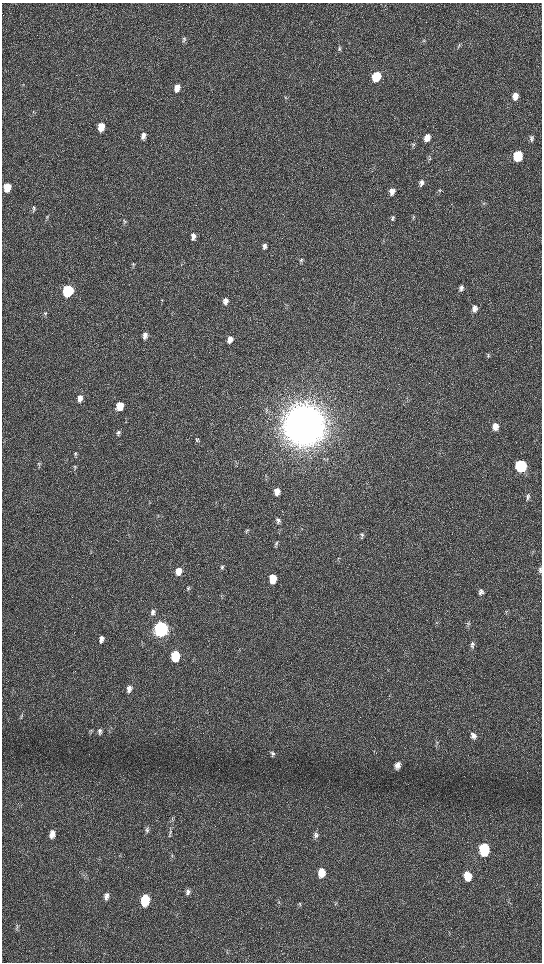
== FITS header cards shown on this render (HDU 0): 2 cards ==
NAXIS1  =                 1080 / length of data axis 1
NAXIS2  =                 1920 / length of data axis 2

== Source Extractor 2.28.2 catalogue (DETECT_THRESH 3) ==
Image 1080 x 1920 px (HDU 0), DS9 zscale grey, zoomed out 1/2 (1 PNG px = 2 x 2 image px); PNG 544 x 964 px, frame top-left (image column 1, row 1919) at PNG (2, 3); no overlay
Background 517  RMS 36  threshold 108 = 3 sigma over >= 5 px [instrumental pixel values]
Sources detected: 93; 1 cannot appear on this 1/2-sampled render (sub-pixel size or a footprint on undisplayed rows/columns) and is not listed; the other 92 listed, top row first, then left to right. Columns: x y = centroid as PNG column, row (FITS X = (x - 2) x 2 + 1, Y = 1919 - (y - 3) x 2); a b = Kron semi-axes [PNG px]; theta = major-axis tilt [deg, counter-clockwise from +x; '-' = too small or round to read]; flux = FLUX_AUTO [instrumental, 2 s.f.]
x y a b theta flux
184 39 6 5 - 1.4e+04
424 40 4 3 - 8.3e+03
459 45 6 2 -71 8.0e+03
340 48 7 4 83 1.4e+04
376 77 7 5 70 3.8e+05
177 88 8 6 82 6.7e+04
515 96 8 6 77 5.2e+04
33 111 3 2 - 3.5e+03
101 127 7 5 78 1.1e+05
143 136 8 5 82 3.8e+04
427 138 7 5 75 6.4e+04
531 138 8 5 77 2.0e+04
413 144 6 4 86 1.2e+04
518 156 7 6 - 3.2e+05
421 183 8 5 79 3.0e+04
7 187 7 5 78 1.5e+05
439 190 5 4 - 9.9e+03
392 191 8 6 81 4.3e+04
484 203 6 3 84 8.9e+03
34 208 8 5 75 1.7e+04
47 217 6 4 61 1.0e+04
413 217 6 3 79 8.7e+03
393 218 8 4 79 1.5e+04
124 220 5 4 - 9.0e+03
193 236 8 5 80 3.2e+04
265 245 7 5 -86 2.1e+04
264 248 5 3 - 9.3e+03
301 261 9 4 83 1.6e+04
133 264 7 3 -72 9.9e+03
461 287 8 5 -80 2.6e+04
461 290 5 4 - 1.3e+04
68 291 7 5 74 1.0e+06
162 300 4 3 - 6.1e+03
225 301 8 5 78 3.9e+04
474 308 9 6 75 4.0e+04
45 314 6 4 -85 1.1e+04
145 335 8 4 80 3.4e+04
230 340 7 5 74 5.6e+04
488 355 8 4 85 1.3e+04
80 398 8 5 85 4.4e+04
120 406 7 5 79 1.4e+05
304 425 15 14 - 2.9e+07
495 427 7 5 83 6.9e+04
118 432 6 5 - 1.7e+04
197 439 7 5 -85 1.3e+04
75 454 8 4 79 1.4e+04
39 463 5 4 - 9.5e+03
236 463 5 3 - 7.3e+03
521 466 7 6 - 9.7e+05
74 467 5 4 - 1.2e+04
277 492 7 5 87 6.3e+04
528 497 8 5 74 1.8e+04
278 520 9 5 87 2.4e+04
247 530 5 4 - 1.1e+04
362 535 5 4 - 1.2e+04
276 543 6 4 -88 1.5e+04
221 567 7 4 87 1.4e+04
540 570 8 5 -89 1.9e+04
178 571 7 5 82 8.3e+04
273 579 7 5 84 2.1e+05
188 588 7 4 86 1.3e+04
481 592 8 6 85 2.6e+04
507 611 5 2 - 5.4e+03
153 612 8 5 78 2.4e+04
436 622 4 3 - 5.6e+03
468 624 8 3 -86 1.3e+04
161 629 8 5 83 4.1e+06
101 639 8 5 78 3.1e+04
472 644 8 6 -71 2.0e+04
175 656 7 5 85 4.4e+05
129 689 9 5 80 3.9e+04
22 715 6 2 81 6.8e+03
91 731 4 3 - 7.9e+03
100 731 8 5 81 2.1e+04
473 736 8 6 -79 3.6e+04
437 742 5 4 - 1.1e+04
272 754 7 5 -88 2.1e+04
397 765 8 6 67 3.9e+04
172 819 4 2 - 5.8e+03
147 830 8 4 62 1.9e+04
170 832 6 3 57 1.2e+04
52 834 9 5 80 5.5e+04
316 835 8 5 87 2.4e+04
484 849 8 6 -86 4.8e+05
172 855 5 4 - 1.2e+04
321 873 8 6 89 1.1e+05
467 876 9 6 -83 1.3e+05
188 892 8 5 88 2.6e+04
106 896 9 5 75 3.0e+04
145 900 8 5 82 3.9e+05
299 904 8 4 -77 1.3e+04
17 927 9 3 90 1.3e+04
At the frame edge (FLAGS 8, measured only in part): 1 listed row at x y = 540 570
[1 sub-pixel or undisplayed-footprint detection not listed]